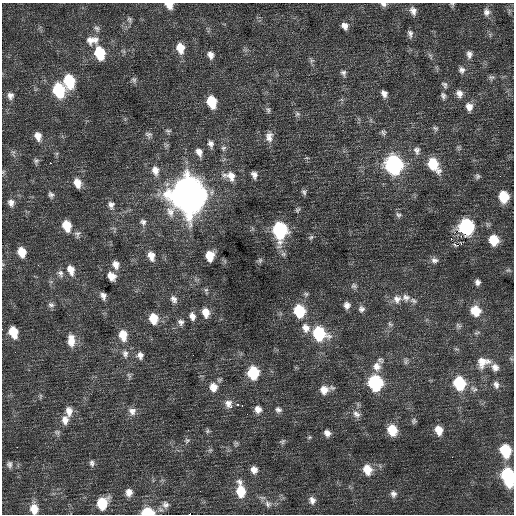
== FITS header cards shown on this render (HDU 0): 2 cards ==
NAXIS1  =                  512 / Axis length
NAXIS2  =                  512 / Axis length

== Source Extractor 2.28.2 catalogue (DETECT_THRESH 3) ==
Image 512 x 512 px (HDU 0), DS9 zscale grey, 1 PNG px = 1 image px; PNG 516 x 516 px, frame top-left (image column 1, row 512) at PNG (2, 3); no overlay
Background 0.346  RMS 0.87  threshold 2.62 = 3 sigma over >= 5 px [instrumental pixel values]
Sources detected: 162; all 162 listed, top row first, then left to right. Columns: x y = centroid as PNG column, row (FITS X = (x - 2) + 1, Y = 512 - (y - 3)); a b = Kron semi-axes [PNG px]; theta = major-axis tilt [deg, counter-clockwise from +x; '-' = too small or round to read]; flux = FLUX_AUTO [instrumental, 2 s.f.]
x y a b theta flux
384 4 8 5 -19 190
452 4 9 5 -82 100
169 5 8 6 -33 580
413 11 11 8 -69 360
486 12 11 10 - 360
129 20 9 6 -66 160
345 26 8 7 - 330
97 28 9 7 -63 190
410 34 11 7 -80 230
92 40 17 11 5 640
180 48 12 9 -76 800
99 53 11 8 -74 2600
469 54 11 8 -87 290
210 55 10 8 -64 330
430 56 11 4 -59 150
312 60 7 6 - 130
462 70 10 8 -78 260
343 73 7 6 - 170
491 77 9 7 12 170
134 80 9 7 -80 160
69 81 11 8 -78 2900
444 85 10 7 -60 190
58 90 11 8 -72 3800
459 93 10 8 -66 350
384 94 8 6 -69 290
10 96 10 9 - 310
443 96 10 7 -73 190
212 102 10 8 -74 1700
469 107 11 9 -74 430
268 110 9 6 -82 150
297 114 7 7 - 150
435 128 8 6 -26 140
168 131 8 6 -6 130
383 132 8 7 - 150
148 134 10 8 -12 200
38 136 11 8 -73 460
269 137 14 10 88 440
211 144 10 7 -73 260
223 148 8 7 - 160
417 151 12 8 -78 280
199 152 10 7 -63 370
307 158 6 3 -18 74
36 161 7 7 - 140
50 163 2 2 - 330
433 164 15 9 -58 1900
394 165 11 10 - 13000
155 170 13 10 -76 540
3 172 6 4 58 76
254 175 8 5 -73 260
230 176 18 12 -17 770
478 176 7 7 - 140
77 183 11 8 -71 620
304 192 8 6 -70 150
51 195 8 6 -70 170
187 195 15 13 -78 140000
504 197 9 8 - 1600
11 203 9 8 - 290
111 205 11 8 -83 280
297 210 8 5 56 120
398 215 9 7 -32 180
143 222 9 7 -43 200
67 226 10 7 -74 1200
466 227 10 9 - 9400
279 230 12 9 -86 6500
458 231 3 2 - 3500
77 234 10 8 -85 210
311 237 7 6 - 120
451 238 3 2 - 810
494 240 9 8 - 1400
461 244 3 3 - 190
458 245 6 3 -11 310
22 252 9 7 -72 870
151 256 11 8 -74 500
210 256 9 7 -86 1100
260 260 8 6 59 130
434 260 10 7 -8 250
116 265 11 8 -73 390
71 270 12 8 -72 590
508 270 7 6 - 120
60 273 11 7 -71 250
111 276 10 8 -52 520
477 282 7 6 - 210
354 286 9 7 -29 190
206 291 9 5 -83 120
306 294 7 6 - 130
103 296 7 5 -67 250
406 298 11 10 - 350
174 299 11 8 -58 300
397 299 12 11 - 510
413 301 9 6 -19 170
51 305 9 7 -3 180
347 305 8 8 - 310
361 309 9 9 - 240
299 311 10 9 - 2700
476 311 11 10 - 1200
206 312 10 8 -77 680
192 316 10 7 -70 350
153 319 11 9 -78 1100
181 322 9 8 - 250
390 324 8 5 -20 120
458 326 9 6 -64 150
306 328 12 10 -65 560
13 332 10 7 -73 1300
319 333 11 10 - 4000
477 333 10 4 18 130
123 335 12 9 -80 920
71 340 16 9 -87 690
456 349 8 3 -5 77
125 354 12 8 -76 320
140 355 9 8 - 300
380 360 8 7 - 160
406 361 10 5 84 140
483 362 18 14 23 840
377 367 12 11 - 510
495 367 10 9 - 370
253 373 10 9 - 2800
129 376 10 5 -74 140
375 383 10 9 - 6900
459 383 11 9 -71 3100
496 385 10 7 -74 270
213 387 11 10 - 620
474 389 12 7 -30 250
324 390 11 11 - 620
40 396 9 3 77 90
228 403 11 10 - 390
237 404 3 2 - 120
242 406 3 2 - 62
231 407 2 2 - 570
258 409 9 9 - 370
278 410 9 7 -19 210
69 411 13 8 -87 460
132 411 11 10 - 380
356 414 12 9 -42 330
65 420 12 9 87 440
414 421 7 7 - 130
392 430 10 8 -68 1400
439 430 9 8 - 640
207 431 7 6 - 110
57 432 8 6 -17 160
327 433 8 7 - 320
309 437 6 4 22 80
187 440 8 7 - 150
282 441 8 6 35 130
236 443 7 5 89 110
17 447 2 2 - 490
210 450 7 4 44 110
505 450 11 8 -74 2600
92 463 9 7 -77 190
9 464 9 7 -84 200
367 469 12 10 -69 910
254 470 8 7 - 390
508 476 13 8 -77 6100
241 490 16 9 -81 1500
129 492 9 8 - 400
393 494 10 8 -77 260
312 500 11 8 -68 320
102 503 11 9 64 1900
268 504 12 9 -55 330
165 505 10 10 - 330
34 509 11 8 -82 780
147 512 9 6 1 2300
189 514 2 2 - 880
At the frame edge (FLAGS 8, measured only in part): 8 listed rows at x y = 384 4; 452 4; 169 5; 3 172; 508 476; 34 509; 147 512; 189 514